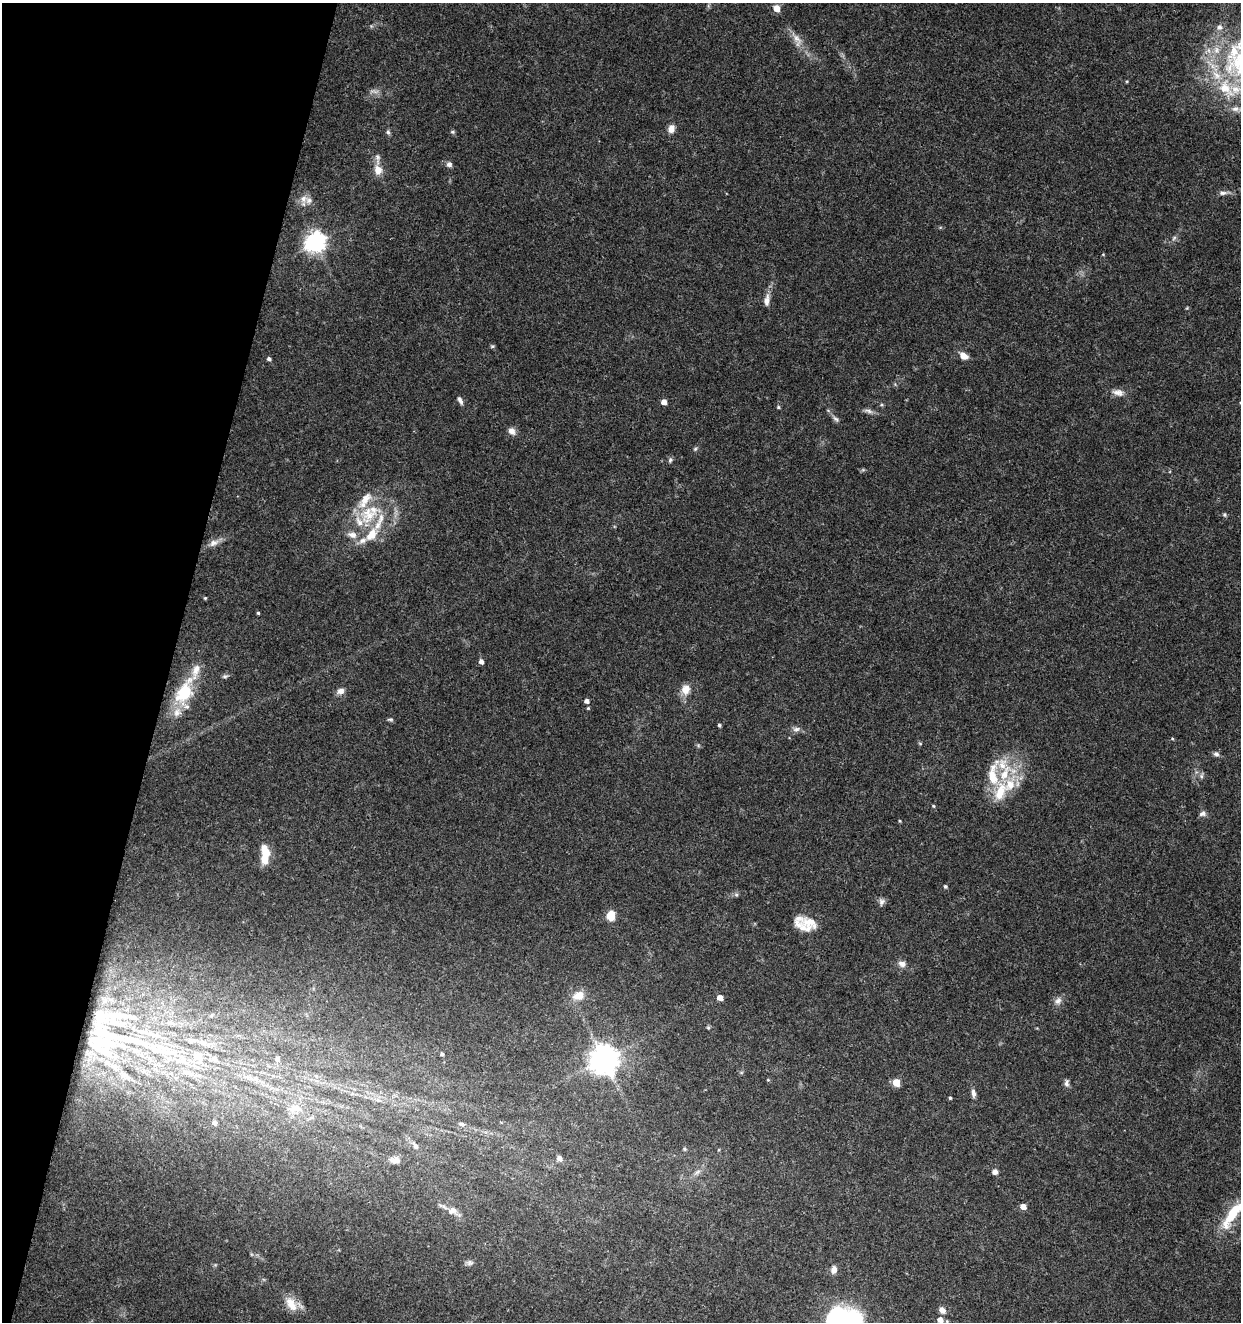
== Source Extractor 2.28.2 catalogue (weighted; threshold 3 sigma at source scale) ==
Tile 9 of 4 x 4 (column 1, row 3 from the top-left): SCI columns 283-1521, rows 1325-2644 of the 5461 x 5295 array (HDU 1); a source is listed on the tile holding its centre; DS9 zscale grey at full resolution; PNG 1243 x 1324 px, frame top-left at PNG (2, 3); no overlay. Shown black and unused: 14% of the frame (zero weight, under 3 of 5 exposures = <1% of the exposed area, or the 3 px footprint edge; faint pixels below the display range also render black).
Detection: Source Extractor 2.28.2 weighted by HDU 2 'WHT'; one run over the whole footprint, this tile lists its part. Background 0.0329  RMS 0.0024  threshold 0.011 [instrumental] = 3 sigma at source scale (4.5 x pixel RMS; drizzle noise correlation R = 1.50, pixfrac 1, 0.0396/0.0396 arcsec/px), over >= 5 px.
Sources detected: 130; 1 too faint to see at this stretch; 2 inside a brighter object's white glare — not listed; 25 inside a brighter listed object's ellipse — not listed separately; the other 102 listed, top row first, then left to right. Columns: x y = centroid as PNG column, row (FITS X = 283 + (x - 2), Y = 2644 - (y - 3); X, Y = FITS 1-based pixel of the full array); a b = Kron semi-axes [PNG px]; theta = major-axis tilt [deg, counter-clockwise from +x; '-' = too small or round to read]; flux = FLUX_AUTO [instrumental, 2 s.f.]
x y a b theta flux
777 8 6 5 - 3
371 26 5 5 - 0.32
1219 27 9 8 - 1.2
797 39 24 10 -62 2.9
1216 50 12 9 -69 2.3
1234 51 28 14 70 7.8
1127 81 4 3 - 0.24
1225 88 34 19 -58 13
671 129 10 8 71 1.6
388 132 7 5 -73 0.55
453 132 6 5 - 0.38
449 164 7 6 - 0.9
378 170 12 9 -77 2.7
1223 193 16 5 6 1.1
303 199 12 11 - 1.8
1174 238 8 4 46 0.57
315 242 8 7 - 150
1103 254 4 4 - 0.21
767 300 17 7 83 1.7
492 346 6 4 20 0.36
963 356 10 7 -37 2
269 359 5 4 - 0.59
1118 392 16 9 -11 1.8
460 400 10 5 -64 0.9
664 402 5 4 - 1.9
778 407 5 4 - 0.33
868 411 15 5 -12 1
836 419 11 6 -31 0.75
512 431 11 8 -45 1.4
695 449 6 5 - 0.39
670 460 7 5 78 0.55
368 514 29 24 51 12
1224 515 5 5 - 0.4
214 543 15 9 22 1.7
205 598 4 4 - 0.3
258 613 3 3 - 0.33
481 662 5 4 - 1.2
225 676 8 6 21 0.58
686 689 14 11 82 2.6
340 691 10 8 21 1.3
184 692 38 19 63 12
587 701 5 5 - 0.94
390 719 7 5 -1 0.43
719 725 4 4 - 0.39
796 729 10 7 2 1
1172 739 5 4 - 0.27
920 744 5 3 - 0.26
1216 754 8 7 - 0.7
1005 773 36 20 42 12
1201 776 9 5 77 0.57
933 806 4 4 - 0.28
1203 814 9 7 10 0.86
900 821 4 4 - 0.23
266 853 19 10 -66 3.9
945 886 5 4 - 0.44
736 895 7 5 -68 0.49
882 902 10 8 84 0.94
611 915 9 7 82 4.2
809 922 31 10 -17 3.5
902 964 11 8 -17 1.4
579 996 14 10 19 3.4
720 998 5 4 - 2.1
1058 1001 12 9 53 1.3
119 1016 43 7 -4 4.1
99 1025 14 4 -21 0.96
708 1028 5 5 - 0.32
144 1032 16 6 -7 1.8
131 1040 49 10 -10 9.5
202 1042 14 5 -18 1.5
101 1049 36 9 -33 4.4
442 1054 4 4 - 0.49
199 1056 8 6 -44 4.8
277 1058 8 7 - 1
604 1059 9 9 - 400
183 1060 11 9 88 2
188 1072 25 5 -18 2.1
123 1074 12 7 -43 1.3
249 1078 17 7 -26 2.4
768 1080 4 4 - 0.25
896 1083 5 5 - 4.8
1066 1083 10 6 -90 0.85
973 1093 12 6 -84 1.1
950 1098 4 4 - 0.31
295 1108 20 10 -2 3.5
311 1118 7 4 2 0.5
214 1123 6 5 - 0.92
461 1124 11 5 -9 0.81
415 1146 10 6 -63 1
685 1149 6 4 -89 0.33
559 1158 6 5 - 1.5
395 1160 13 8 2 1.6
697 1172 12 5 34 1.1
995 1172 7 7 - 0.94
1023 1206 5 4 - 2.5
452 1211 14 10 5 1.7
1232 1214 36 11 54 9.4
470 1263 10 6 0 0.76
834 1270 9 6 76 1.4
291 1304 23 13 -58 3.8
942 1310 9 7 -48 1.5
844 1318 43 27 -21 36
940 1320 6 6 - 1.8
Isophote crosses this tile's border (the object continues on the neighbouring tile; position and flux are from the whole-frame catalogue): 3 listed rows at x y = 1232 1214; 844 1318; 940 1320